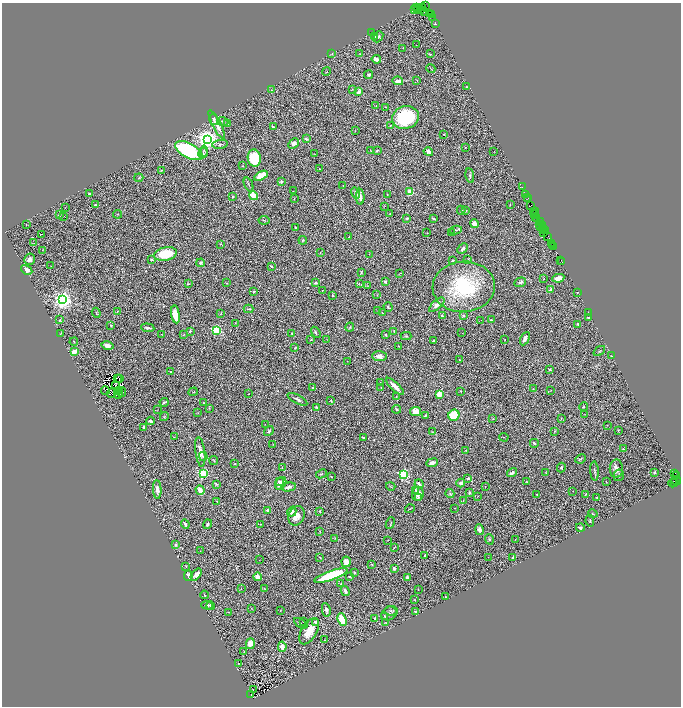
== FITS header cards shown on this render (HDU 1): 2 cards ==
NAXIS1  =                 1357
NAXIS2  =                 1408

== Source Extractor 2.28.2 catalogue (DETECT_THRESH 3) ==
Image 1357 x 1408 px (HDU 1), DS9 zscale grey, zoomed out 1/2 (1 PNG px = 2 x 2 image px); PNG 683 x 708 px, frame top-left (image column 1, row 1407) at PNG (2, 3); each listed source drawn as its Kron ellipse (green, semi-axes under 4 px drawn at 4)
Background 1.63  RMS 0.055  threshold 0.165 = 3 sigma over >= 5 px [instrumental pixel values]
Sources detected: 441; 72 cannot appear on this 1/2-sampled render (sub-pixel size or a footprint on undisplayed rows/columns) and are neither listed nor drawn; the other 369 listed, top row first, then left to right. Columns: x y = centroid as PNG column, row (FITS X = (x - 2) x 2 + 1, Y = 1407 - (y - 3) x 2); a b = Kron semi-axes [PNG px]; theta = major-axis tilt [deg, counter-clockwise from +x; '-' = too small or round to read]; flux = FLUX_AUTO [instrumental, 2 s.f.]
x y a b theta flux
426 6 3 1 - 61
416 7 2 2 - 260
423 8 3 2 - 380
414 9 2 1 - 190
418 9 2 1 - 120
421 9 2 1 - 210
424 11 4 3 - 500
429 14 4 1 - 210
431 14 2 1 - 84
432 17 2 1 - 50
435 24 2 2 - 7.4
371 32 2 2 - 7.2
375 37 4 3 - 21
378 37 6 3 51 22
416 45 2 1 - 2.6
403 48 3 1 - 3
332 53 3 2 - 6.6
360 54 4 3 - 9.3
430 54 3 2 - 6
376 59 5 3 - 72
431 68 5 2 - 7.5
326 72 4 2 - 7.7
369 75 4 3 - 24
417 80 3 2 - 5.6
398 81 5 3 - 82
467 87 2 2 - 5.5
352 89 2 2 - 5.8
271 90 2 2 - 4.3
359 92 3 2 - 140
376 106 2 1 - 3.5
385 107 3 2 - 7.1
405 117 13 11 16 800
214 119 6 2 -74 40
223 122 6 2 -25 8.6
228 123 3 2 - 6.7
217 125 16 3 -63 120
390 125 4 2 - 6.4
273 127 4 2 - 17
355 131 3 2 - 3.2
444 134 2 2 - 7
306 139 4 3 - 23
207 140 4 4 - 10000
220 144 8 3 7 23
294 144 6 4 44 49
465 147 2 2 - 6.5
377 150 3 2 - 11
189 151 15 7 -28 1700
204 151 5 3 - 22
371 151 2 2 - 6.3
494 151 2 1 - 3.5
428 152 5 3 - 39
203 153 5 4 - 27
314 154 3 2 - 3.2
254 158 8 6 -82 520
242 166 3 2 - 4.6
319 169 2 2 - 6.4
161 170 4 2 - 5.2
261 176 7 3 30 200
470 176 7 3 -80 14
139 178 4 3 - 11
281 181 4 3 - 18
248 184 7 2 -67 13
343 185 2 2 - 3.6
522 187 2 1 - 52
293 191 3 2 - 3.5
410 191 3 2 - 350
356 193 5 3 - 32
89 194 3 2 - 8.8
387 194 2 1 - 3.5
526 194 2 1 - 150
233 196 3 3 - 13
253 196 4 3 - 400
360 197 8 3 -88 61
527 197 2 1 - 110
294 198 3 2 - 4.7
528 198 3 2 - 180
95 205 4 3 - 9.9
510 205 4 2 - 6.1
531 205 2 1 - 130
384 206 2 2 - 4.2
65 207 3 2 - 5.8
461 210 4 3 - 14
466 210 4 3 - 12
535 212 4 2 - 120
536 213 2 1 - 120
117 214 4 2 - 4.2
390 214 4 3 - 6.9
534 214 2 1 - 420
60 215 4 3 - 22
64 216 2 2 - 4.4
536 217 4 3 - 550
407 218 3 2 - 8.5
434 218 3 2 - 19
264 220 5 2 - 8
540 222 3 1 - 200
474 223 4 4 - 76
539 224 3 2 - 440
26 225 3 2 - 6.9
541 226 3 1 - 120
542 226 2 1 - 54
295 227 3 2 - 11
543 228 3 2 - 290
456 230 6 3 12 15
545 230 3 2 - 250
544 232 2 1 - 8.9
427 233 2 2 - 8.6
452 233 3 2 - 5.4
41 234 2 1 - 41
547 236 3 1 - 120
349 237 2 2 - 5.1
303 240 4 3 - 15
34 243 2 1 - 3.1
221 244 3 3 - 7.8
551 244 3 1 - 280
552 245 3 1 - 200
554 247 2 1 - 100
463 248 6 3 45 28
42 250 2 2 - 5
320 253 3 2 - 4.5
165 254 11 6 11 380
369 254 3 2 - 4.5
30 259 6 5 - 50
151 259 3 2 - 17
468 260 4 2 - 9.8
561 260 2 1 - 89
453 261 3 2 - 18
562 262 2 1 - 22
201 263 4 3 - 27
50 266 2 1 - 2.9
271 266 4 3 - 11
27 270 6 4 -30 80
361 272 4 3 - 10
400 273 3 2 - 4.8
558 278 6 3 11 110
544 279 2 2 - 3.6
385 282 3 3 - 26
520 282 6 4 20 27
227 283 3 3 - 8.1
315 283 4 3 - 22
188 284 3 2 - 10
359 284 4 3 - 9.6
367 286 3 2 - 3.8
464 287 31 25 4 970
551 289 4 3 - 20
322 290 2 2 - 5.2
254 291 2 2 - 15
577 292 2 2 - 3.6
377 295 3 2 - 4.7
332 296 3 2 - 8.1
63 300 4 4 - 7000
437 305 10 4 41 71
388 307 5 3 - 15
248 309 5 2 - 11
378 310 3 3 - 5.8
117 311 3 2 - 5.7
588 312 2 1 - 4
96 313 5 2 - 7.6
221 313 3 2 - 5.5
383 313 3 2 - 7.3
175 314 9 4 -80 220
463 315 3 3 - 17
442 316 4 3 - 22
588 318 3 2 - 13
60 320 3 3 - 14
481 320 2 1 - 2.9
491 320 2 2 - 18
235 323 2 2 - 4.4
578 324 2 2 - 17
111 325 3 3 - 12
350 327 5 3 - 9.7
148 328 7 3 -5 27
216 330 3 3 - 1000
190 331 3 2 - 12
394 331 3 2 - 6.5
316 332 6 3 -58 18
462 333 2 1 - 4.4
61 334 4 2 - 7.5
161 334 3 2 - 3.5
292 334 2 2 - 7
183 335 3 2 - 5.9
385 335 3 2 - 14
406 336 5 3 - 11
327 339 2 1 - 3
525 339 7 3 62 39
311 340 3 2 - 7.6
505 340 3 3 - 5.8
433 341 3 2 - 20
74 342 4 2 - 6.4
107 346 6 4 -12 66
399 346 3 2 - 4.1
295 348 3 2 - 9.4
599 351 6 3 37 11
74 352 3 3 - 130
379 356 7 5 -2 70
611 356 2 2 - 6.1
459 360 2 2 - 6.9
348 361 2 1 - 2.6
550 370 4 3 - 13
171 372 2 2 - 13
120 378 3 1 - 5
117 379 2 1 - 3.8
380 383 2 2 - 3.8
116 386 2 1 - 0.9
395 386 11 3 -43 79
381 387 2 1 - 3.8
313 388 2 2 - 8.9
533 389 2 1 - 4.2
105 390 4 1 - 0.82
120 390 2 1 - 8.9
550 390 4 2 - 6.2
461 391 3 2 - 5.2
117 392 2 1 - 4.9
122 392 5 1 - 7.7
193 392 5 2 - 8.7
112 393 5 2 - 9.5
118 394 2 1 - 8
248 394 2 2 - 3
439 394 4 4 - 130
396 397 2 2 - 4.3
297 399 11 3 -28 38
331 400 2 2 - 8.2
164 402 4 2 - 15
204 403 3 2 - 6.3
584 406 4 3 - 17
317 407 4 2 - 17
209 408 3 1 - 3.6
397 409 4 4 - 16
158 410 2 1 - 3.2
416 411 5 4 - 100
198 413 3 2 - 5.3
585 414 2 2 - 3.5
454 415 6 5 - 290
164 416 4 3 - 9.6
425 416 3 2 - 12
493 419 3 2 - 4.2
561 419 4 3 - 6.9
151 421 4 2 - 26
265 424 3 2 - 3.6
607 425 2 1 - 3.9
144 427 4 2 - 17
269 431 5 3 - 18
555 431 4 2 - 7.3
618 431 3 2 - 8.8
432 432 3 2 - 3.7
174 437 2 2 - 3.1
363 437 3 2 - 12
504 437 4 2 - 5.2
534 443 4 3 - 15
273 444 2 1 - 4.6
623 449 3 2 - 14
466 451 2 2 - 5.1
200 452 15 5 -83 92
203 456 5 4 - 16
580 459 5 3 - 14
214 460 5 2 - 6.4
432 463 6 3 23 48
235 464 2 1 - 6.5
561 467 5 3 - 17
282 468 3 2 - 5.3
616 469 9 6 89 55
594 471 9 2 -87 17
546 472 3 2 - 6.8
654 472 3 3 - 22
512 473 5 3 - 28
675 473 2 1 - 1100
203 474 3 3 - 1400
321 474 6 2 27 10
403 474 3 3 - 1600
619 475 6 5 - 17
331 476 2 2 - 6.7
676 476 3 1 - 110
468 478 3 2 - 18
676 480 5 3 - 450
279 481 2 2 - 19
526 482 2 2 - 5.7
606 482 2 1 - 4.3
281 483 7 5 56 96
461 483 4 4 - 38
673 483 4 2 - 470
675 483 2 1 - 160
216 484 4 2 - 12
419 484 5 3 - 42
391 486 5 3 - 8.2
485 486 2 1 - 3.3
288 487 7 3 11 43
157 489 9 3 -87 46
200 490 5 3 - 110
416 490 3 2 - 16
573 491 2 1 - 3.2
450 493 4 4 - 14
469 493 3 2 - 23
418 494 7 6 - 65
536 494 2 1 - 6.3
586 494 3 2 - 8.9
478 496 2 1 - 4.1
418 498 4 3 - 13
597 498 4 2 - 9.2
217 501 3 2 - 6.1
463 501 3 2 - 5.7
454 508 2 1 - 5
410 509 5 2 - 6.2
268 510 3 2 - 40
320 511 3 3 - 11
292 512 5 4 - 48
593 514 5 3 - 10
297 516 10 8 65 93
590 521 6 3 -82 12
390 523 6 2 67 7.3
185 524 5 3 - 26
208 524 5 3 - 17
261 524 2 2 - 7.2
580 528 4 3 - 29
479 530 5 4 - 41
320 531 2 2 - 4.5
335 538 2 1 - 3.5
489 539 5 3 - 14
515 539 2 2 - 2.9
388 540 3 1 - 3.3
175 545 4 3 - 22
394 547 4 2 - 6.2
200 551 2 1 - 2.7
425 555 2 2 - 12
320 557 2 2 - 7
488 558 3 1 - 2.8
513 558 3 2 - 20
259 560 2 1 - 2
346 562 5 4 - 83
372 565 2 2 - 6
186 566 3 2 - 6.5
394 568 3 3 - 16
354 573 3 2 - 18
196 574 7 4 50 67
188 575 5 4 - 58
331 575 17 4 20 810
350 576 3 2 - 14
258 577 4 3 - 76
407 577 4 3 - 17
341 584 4 3 - 15
241 589 2 2 - 3.2
264 589 4 2 - 7
418 589 2 1 - 3.1
345 591 5 3 - 43
204 595 4 3 - 11
445 596 2 1 - 5.8
414 600 3 2 - 4.7
207 605 6 3 -3 19
210 606 4 2 - 11
251 608 2 1 - 4.8
326 610 7 4 -80 39
280 611 3 3 - 5.6
391 611 6 4 -10 24
415 611 3 3 - 20
228 612 3 2 - 3.1
390 613 8 6 32 32
385 616 3 2 - 12
375 618 4 3 - 20
342 620 6 4 -69 200
303 622 2 1 - 11
315 622 2 2 - 180
385 622 3 2 - 4.6
301 623 7 2 -32 16
309 631 14 7 59 200
324 640 2 1 - 2.8
250 644 5 4 - 110
282 647 5 3 - 100
244 651 2 2 - 5.7
238 663 2 2 - 3.2
253 689 2 1 - 10
251 695 2 1 - 55
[72 sub-pixel or undisplayed-footprint detections neither listed nor drawn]